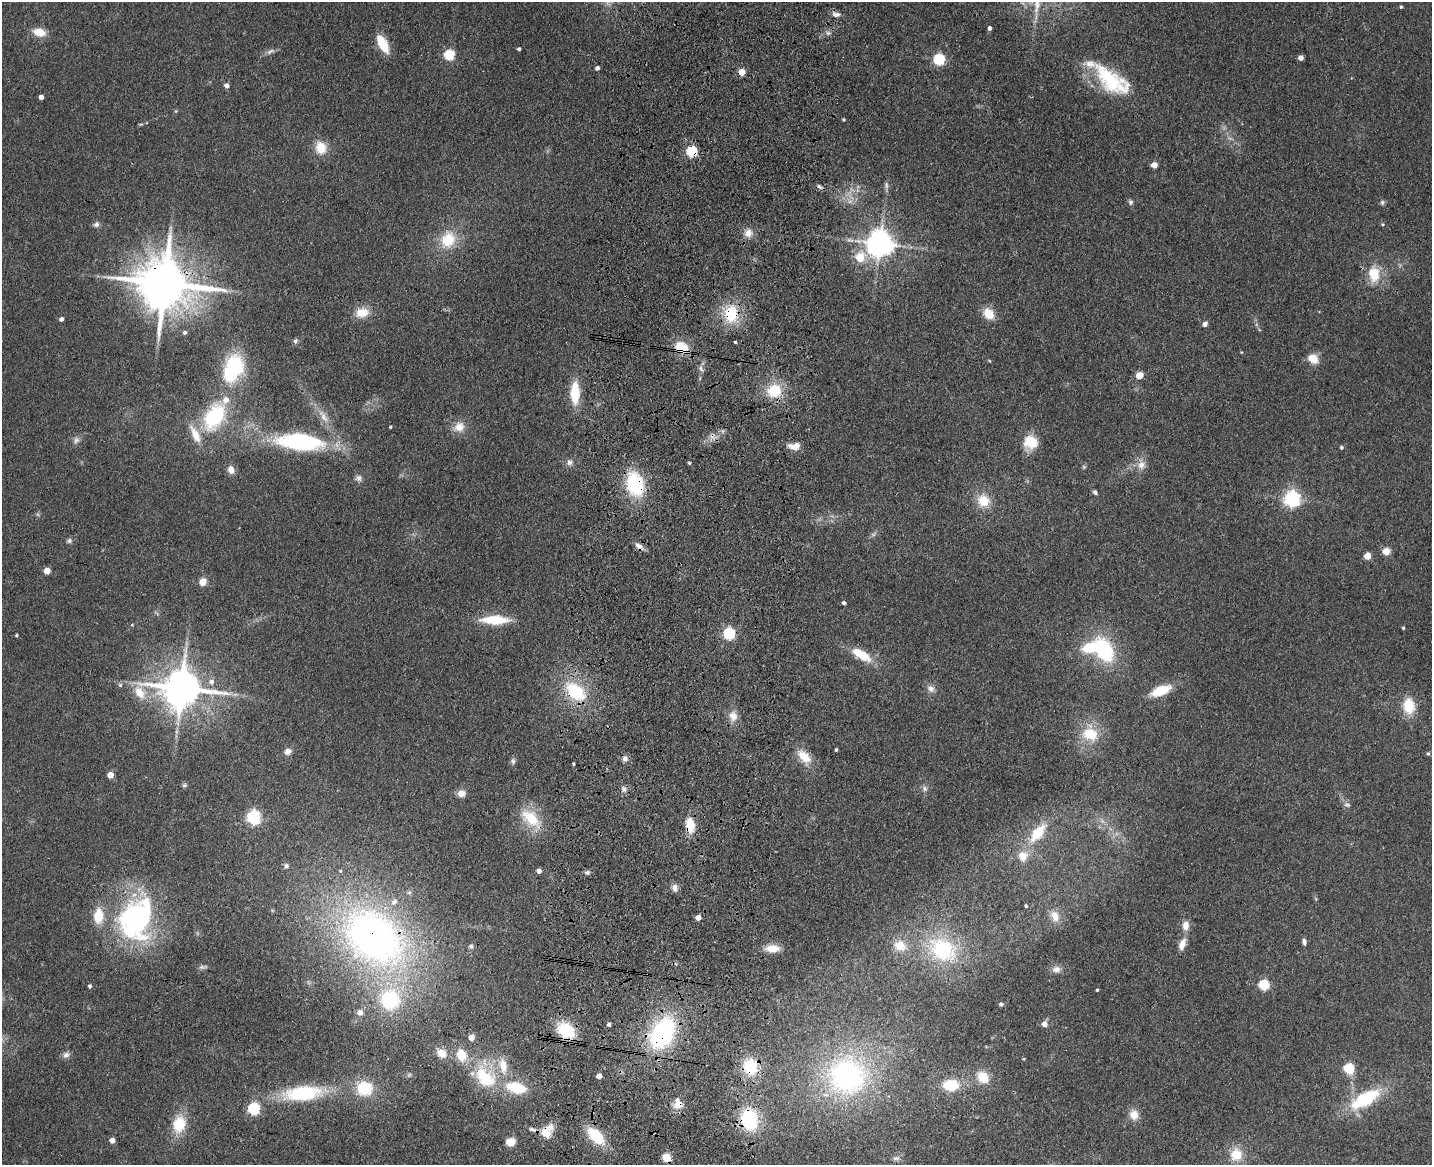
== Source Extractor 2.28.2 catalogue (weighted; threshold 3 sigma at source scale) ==
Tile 5 of 3 x 4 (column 2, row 2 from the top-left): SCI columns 1764-3193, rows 2344-3506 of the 4844 x 4686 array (HDU 1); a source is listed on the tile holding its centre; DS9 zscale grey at full resolution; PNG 1434 x 1167 px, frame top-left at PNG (2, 2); no overlay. Shown black and unused: <1% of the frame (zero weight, under 3 of 4 exposures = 6% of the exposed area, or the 3 px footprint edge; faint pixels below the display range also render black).
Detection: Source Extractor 2.28.2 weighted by HDU 2 'WHT'; one run over the whole footprint, this tile lists its part. Background 0.0939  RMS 0.0065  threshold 0.0295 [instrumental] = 3 sigma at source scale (4.5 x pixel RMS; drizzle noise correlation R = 1.50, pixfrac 1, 0.05/0.05 arcsec/px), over >= 5 px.
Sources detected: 183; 4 too faint to see at this stretch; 3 inside a brighter object's white glare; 1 cosmic-ray / hot-pixel residue — not listed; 11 inside a brighter listed object's ellipse — not listed separately; the other 164 listed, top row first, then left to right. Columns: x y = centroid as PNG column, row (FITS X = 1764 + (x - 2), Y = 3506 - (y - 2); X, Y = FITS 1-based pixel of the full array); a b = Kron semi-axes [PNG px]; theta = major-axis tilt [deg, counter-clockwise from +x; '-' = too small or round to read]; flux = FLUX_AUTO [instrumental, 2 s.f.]
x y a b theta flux
1401 7 4 3 - 1
836 14 12 7 -12 2.7
989 28 4 3 - 2.3
39 32 11 8 -14 12
383 44 16 8 -62 20
519 49 3 3 - 1.5
270 51 14 5 27 2.5
449 55 5 5 - 52
1301 58 4 4 - 5
939 59 5 5 - 76
597 68 4 4 - 2.5
741 72 5 4 - 14
1112 80 53 23 -37 47
226 86 5 4 - 3.4
41 97 4 4 - 4.1
843 120 3 3 - 0.85
141 124 7 3 1 0.83
321 148 15 12 -70 12
691 152 5 5 - 68
1154 165 5 4 - 9.6
886 185 11 4 -85 1.8
819 186 7 4 -40 1.5
850 201 7 5 44 2
1131 202 7 6 - 1.6
1382 202 6 6 - 1.5
96 224 8 7 - 2.1
1383 224 5 4 - 0.9
748 233 11 10 - 5.4
448 240 21 17 65 21
880 244 8 8 - 920
860 257 6 5 - 23
1374 274 18 13 -86 17
164 283 16 14 -12 4000
362 313 16 11 12 11
731 314 16 12 90 29
989 314 12 10 -49 11
61 319 4 4 - 2.4
1205 324 5 4 - 3.9
185 333 5 5 - 1.5
295 341 7 6 - 1.5
735 342 3 3 - 1.3
681 347 14 10 -28 17
1312 358 6 5 - 23
234 365 21 17 -76 44
701 369 10 5 -60 2
1139 375 5 5 - 15
774 391 16 14 12 22
575 393 17 7 -90 29
214 416 30 19 60 51
323 416 23 9 -57 8.1
390 427 3 3 - 0.7
459 427 14 12 20 8
76 440 11 7 63 2.6
300 442 43 16 -5 94
1031 442 16 15 - 15
794 446 15 8 8 6
1341 447 4 4 - 1.2
569 462 9 7 -66 2.6
689 463 4 3 - 0.97
1141 465 12 11 - 5.8
231 470 10 7 -79 4.3
358 478 9 8 - 2.6
635 484 22 16 -77 49
1095 492 5 4 - 1.8
1292 499 6 6 - 230
983 501 14 13 - 14
69 541 7 6 - 1.6
639 546 13 7 -39 3.6
1386 552 5 5 - 19
1367 556 5 5 - 13
47 571 4 4 - 12
203 582 5 4 - 18
844 603 4 4 - 1.7
495 620 26 8 -1 26
132 625 5 4 - 0.65
1403 628 3 3 - 0.94
729 634 5 5 - 87
17 635 3 3 - 0.79
1105 650 26 16 -67 50
858 652 25 9 -39 16
211 682 8 7 - 3.2
120 685 5 5 - 1.2
181 688 12 10 -3 2200
931 688 11 9 -37 3.5
575 691 23 14 -41 38
1161 691 20 9 22 20
140 692 19 12 -56 11
235 694 7 4 19 1.4
1409 706 17 12 -84 18
733 716 15 12 -79 6.6
1090 734 18 14 -18 21
836 750 3 3 - 0.96
288 751 8 7 - 3.8
1428 754 5 4 - 0.96
804 757 21 12 -48 12
625 758 8 7 - 2.5
513 761 8 6 -66 1.7
573 763 3 3 - 1.9
110 775 4 4 - 11
184 785 7 5 22 1.2
924 788 8 7 - 2.1
624 789 9 6 -54 2.2
461 793 8 7 - 5.1
1347 805 10 6 -12 2
253 817 6 6 - 130
531 819 33 17 -42 23
690 825 14 9 -83 15
1038 833 22 11 50 21
1023 856 12 11 - 8.8
286 866 6 6 - 1.9
539 871 4 4 - 4.3
587 872 6 6 - 1.5
675 888 10 7 -84 3.3
1026 906 4 4 - 0.74
1055 916 15 10 -68 7
137 917 61 45 66 130
698 918 4 4 - 5.3
1186 926 12 8 -89 5.4
374 937 90 64 -41 320
1304 942 7 5 -80 2.2
1182 944 14 7 69 6.5
471 946 6 5 - 1.2
900 946 16 13 -26 12
772 948 15 8 1 9.7
942 949 33 26 -25 58
202 967 11 5 7 1.7
1056 969 11 9 6 3.9
1264 985 5 5 - 55
89 986 4 4 - 1.4
1097 990 3 3 - 0.76
1001 1004 4 4 - 1.9
360 1012 5 5 - 5.2
609 1024 4 3 - 1.9
1044 1024 5 5 - 5.2
566 1030 16 12 -39 32
662 1033 33 22 59 87
471 1037 5 4 - 8.4
441 1053 14 10 -32 7
66 1055 9 8 - 2.6
503 1066 23 12 -78 13
750 1067 16 15 - 28
1349 1068 5 5 - 49
599 1076 4 4 - 5.8
847 1076 45 42 -16 140
484 1077 33 20 -46 37
983 1077 14 11 -45 13
951 1085 16 11 0 21
364 1088 16 15 - 25
516 1088 24 13 -12 25
302 1093 39 15 6 52
1365 1099 33 14 30 44
678 1105 12 9 31 6.5
254 1109 6 5 - 83
1134 1115 12 11 - 7.2
749 1119 21 16 -79 42
179 1124 20 15 79 21
532 1129 10 5 -17 2.7
546 1133 14 13 - 10
596 1136 17 10 -43 30
112 1140 5 4 - 4.8
511 1142 8 7 - 8.2
1236 1154 15 14 - 14
666 1157 5 5 - 27
896 1158 10 6 7 2.2
Overlapping masked pixels (flux is a lower limit): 18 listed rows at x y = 836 14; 741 72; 691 152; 164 283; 731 314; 681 347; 635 484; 639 546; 575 691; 531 819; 690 825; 374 937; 566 1030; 662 1033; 750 1067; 678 1105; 749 1119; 546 1133